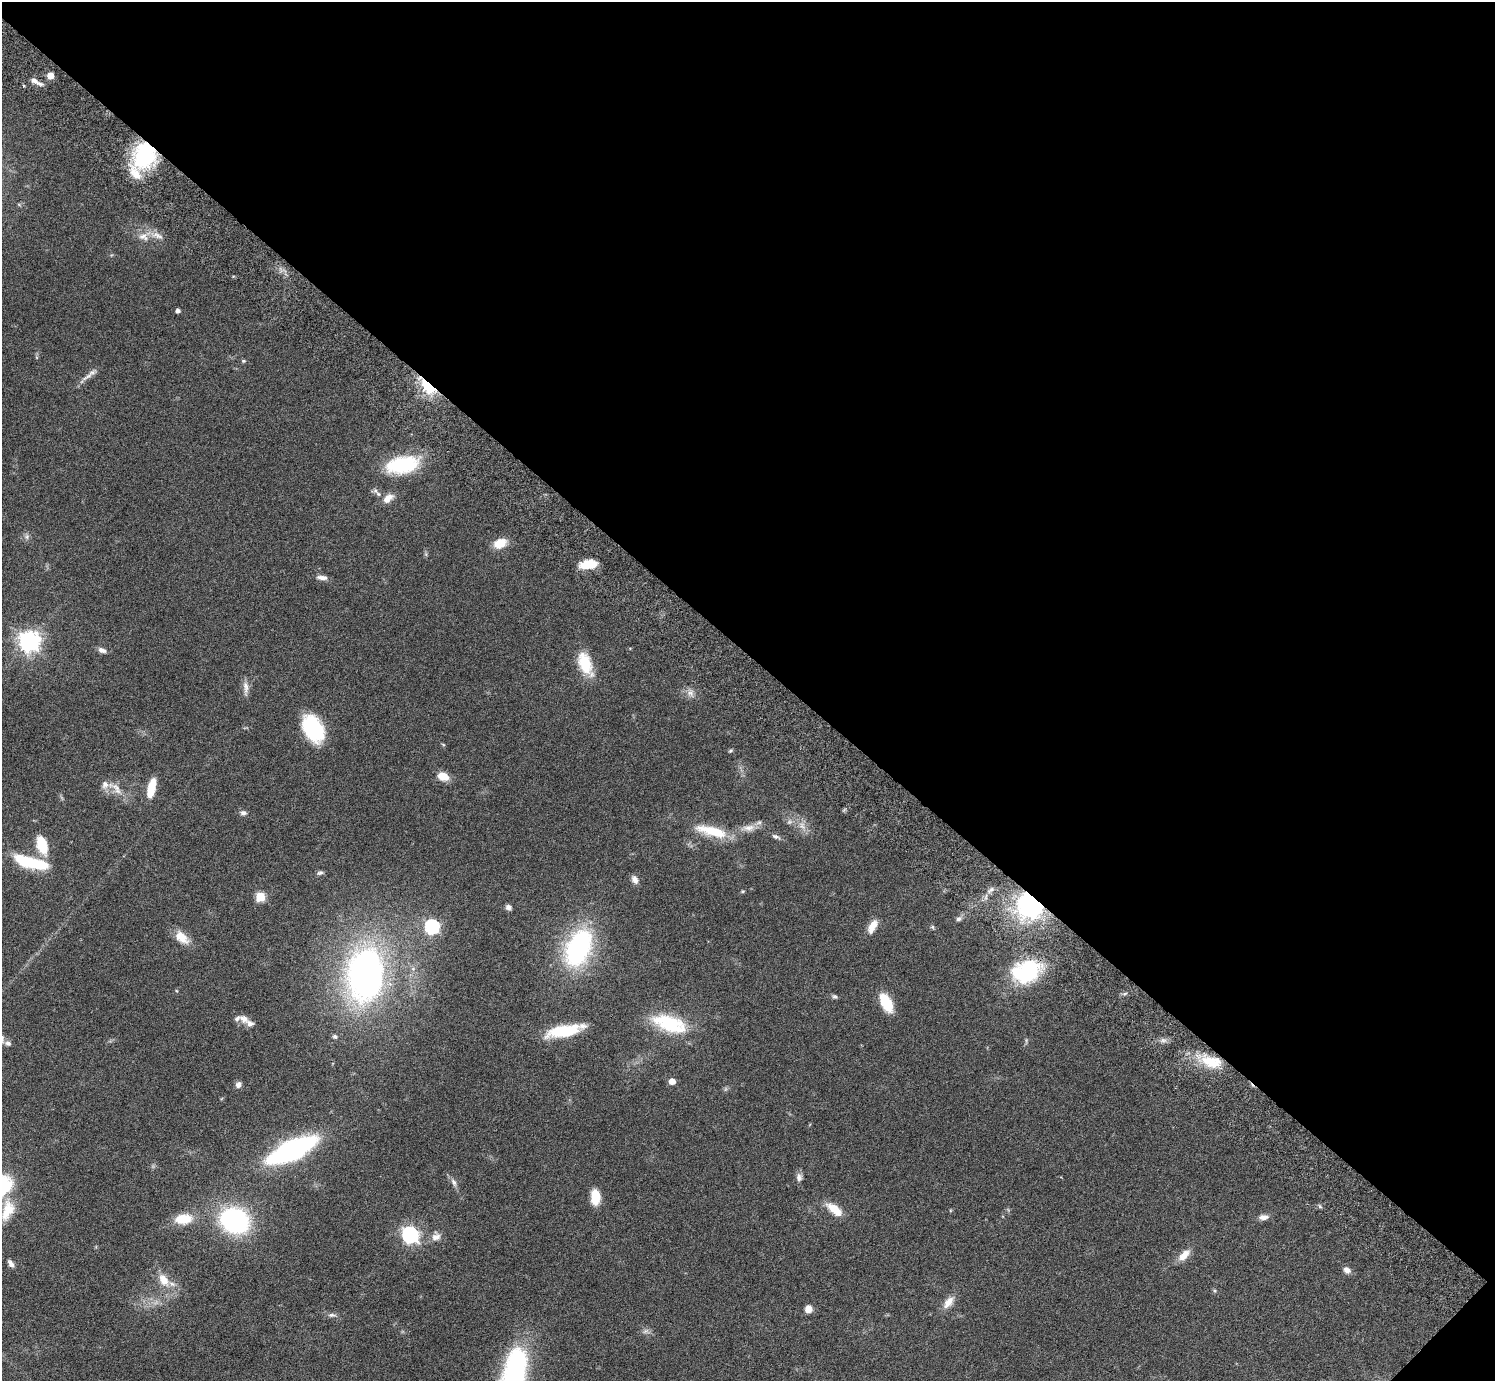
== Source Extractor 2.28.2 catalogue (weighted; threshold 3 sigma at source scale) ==
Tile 8 of 4 x 4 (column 4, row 2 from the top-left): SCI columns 4525-6017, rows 3106-4484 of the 6059 x 6069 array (HDU 1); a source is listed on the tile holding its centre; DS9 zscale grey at full resolution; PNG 1497 x 1383 px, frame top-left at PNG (2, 2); no overlay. Shown black and unused: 48% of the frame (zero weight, under 3 of 6 exposures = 3% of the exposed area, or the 3 px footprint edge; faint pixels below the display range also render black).
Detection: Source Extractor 2.28.2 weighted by HDU 2 'WHT'; one run over the whole footprint, this tile lists its part. Background 0.0836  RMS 0.0047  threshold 0.0192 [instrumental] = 3 sigma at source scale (4.09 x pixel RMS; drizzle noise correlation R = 1.36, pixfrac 0.8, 0.05/0.05 arcsec/px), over >= 5 px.
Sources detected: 91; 4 too faint to see at this stretch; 3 inside a brighter object's white glare — not listed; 5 inside a brighter listed object's ellipse — not listed separately; the other 79 listed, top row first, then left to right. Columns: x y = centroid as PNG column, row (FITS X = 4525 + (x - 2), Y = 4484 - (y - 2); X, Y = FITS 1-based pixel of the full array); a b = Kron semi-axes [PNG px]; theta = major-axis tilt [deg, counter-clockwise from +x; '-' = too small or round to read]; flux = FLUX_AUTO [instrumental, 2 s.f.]
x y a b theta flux
50 75 5 5 - 5.8
34 80 11 7 -31 2.4
144 155 29 25 71 37
157 235 22 8 -22 3.9
178 311 4 4 - 1.4
243 361 6 4 -20 0.6
87 376 21 6 34 2.8
428 386 14 7 -46 39
402 465 38 19 11 28
378 494 11 6 -41 1.6
388 498 15 8 40 3.9
27 537 9 6 73 1.3
500 543 14 10 25 7.6
587 564 15 10 9 8
322 577 14 6 -5 2.1
29 641 8 7 - 290
102 650 11 6 -19 1.9
585 664 29 14 -67 13
246 688 21 6 -87 2.7
690 693 12 9 -70 2.5
313 728 25 15 -61 38
443 744 5 3 - 0.44
731 751 6 4 34 0.58
443 776 13 9 -22 5.6
115 788 27 10 -40 5.8
151 788 21 8 76 9.2
243 813 9 6 -4 1.4
749 828 20 9 5 4
712 831 40 11 -14 15
776 836 12 6 -17 1.3
42 845 19 10 -72 13
30 862 32 12 -16 23
320 873 8 6 17 1
635 879 10 7 -65 2.2
991 890 13 4 44 1.5
742 891 5 4 - 0.49
260 897 5 5 - 21
1031 905 14 13 - 94
509 907 7 6 - 1.5
959 919 8 6 40 1.2
432 926 7 6 - 71
872 926 18 8 60 4.7
932 927 5 5 - 0.63
182 937 20 12 -40 6.2
578 948 40 24 67 62
1026 971 36 26 20 31
366 974 49 32 84 170
835 996 7 5 -39 0.82
886 1002 19 10 -63 14
244 1019 15 10 -33 3
667 1020 53 14 -11 18
563 1031 37 12 12 20
335 1036 6 5 - 1
1163 1040 9 4 8 1.4
8 1043 8 6 -22 1.5
1211 1061 29 15 -13 14
672 1081 5 5 - 4.6
238 1084 8 7 - 1.7
292 1150 32 11 25 130
799 1177 11 8 -85 1.8
454 1182 12 7 -64 1.9
595 1197 12 7 -89 13
1320 1207 6 4 -20 0.68
834 1209 19 9 -38 8.1
8 1210 30 15 71 11
1263 1217 12 6 6 2.4
183 1219 17 10 7 11
235 1221 22 17 -22 77
410 1235 7 7 - 130
436 1237 12 11 - 3.2
1184 1255 17 8 44 4.7
11 1263 10 5 -58 1.6
1347 1270 10 7 -40 2.2
164 1280 20 12 -55 7.2
1214 1291 6 4 -37 0.62
948 1302 19 10 50 4.3
808 1309 6 6 - 4.6
332 1315 12 5 -3 1.5
645 1331 9 6 27 1.3
Overlapping masked pixels (flux is a lower limit): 4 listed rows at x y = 144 155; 428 386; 1031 905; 1211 1061